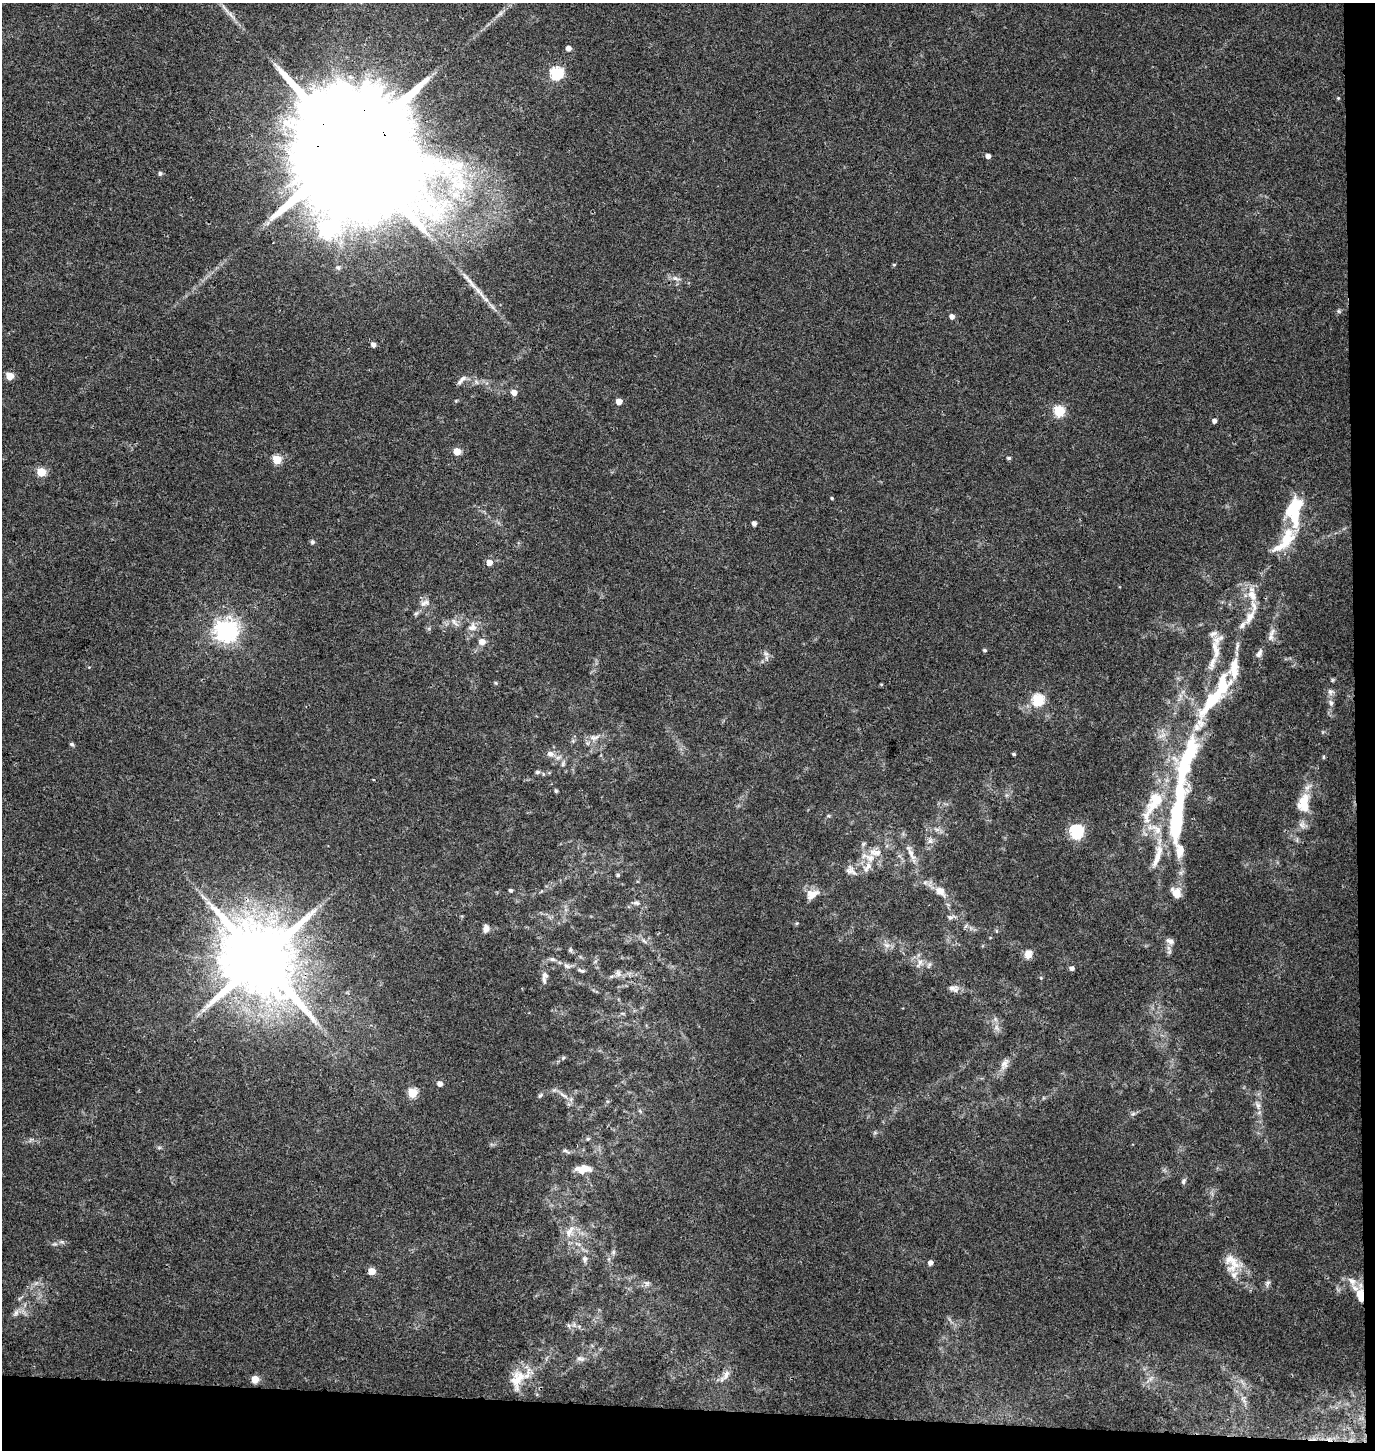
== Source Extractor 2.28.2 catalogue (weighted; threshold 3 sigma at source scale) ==
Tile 9 of 3 x 3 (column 3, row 3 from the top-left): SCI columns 3016-4388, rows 12-1459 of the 4656 x 4358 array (HDU 1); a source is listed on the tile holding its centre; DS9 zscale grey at full resolution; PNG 1377 x 1452 px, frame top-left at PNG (2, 3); no overlay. Shown black and unused: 4% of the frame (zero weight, under 3 of 4 exposures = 5% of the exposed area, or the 3 px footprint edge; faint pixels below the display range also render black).
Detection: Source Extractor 2.28.2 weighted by HDU 2 'WHT'; one run over the whole footprint, this tile lists its part. Background 0.0326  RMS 0.0041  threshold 0.0183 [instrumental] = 3 sigma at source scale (4.5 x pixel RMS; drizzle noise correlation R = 1.50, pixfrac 1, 0.0396/0.0396 arcsec/px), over >= 5 px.
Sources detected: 145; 1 inside a brighter object's white glare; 2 long thin detections or spike segments (spike, bleed or trail) — not listed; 17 inside a brighter listed object's ellipse — not listed separately; the other 125 listed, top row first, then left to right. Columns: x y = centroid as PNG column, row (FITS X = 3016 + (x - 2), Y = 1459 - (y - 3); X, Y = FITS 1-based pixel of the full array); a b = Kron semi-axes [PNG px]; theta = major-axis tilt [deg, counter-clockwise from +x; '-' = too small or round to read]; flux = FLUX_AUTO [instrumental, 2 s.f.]
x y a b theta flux
224 7 15 3 -46 2
568 48 5 5 - 2.2
556 73 6 6 - 54
1338 98 4 4 - 0.42
351 149 50 27 -6 28000
988 156 4 4 - 2
160 173 5 5 - 0.96
328 228 9 8 - 160
894 265 5 4 - 0.49
338 268 7 6 - 1.1
676 278 13 6 -17 1.9
1339 311 6 4 -89 0.61
952 316 5 5 - 2
373 344 5 4 - 2
10 376 5 5 - 8.1
461 380 16 5 46 1.8
477 382 6 4 -69 0.77
514 392 5 5 - 3.1
619 401 5 4 - 4.1
1059 411 6 5 - 30
1214 421 5 4 - 1.4
457 451 5 5 - 8.6
1009 458 5 4 - 0.73
277 459 5 5 - 17
41 472 5 5 - 17
832 498 4 3 - 0.49
1294 510 37 18 84 22
754 523 4 4 - 1.6
312 542 6 5 - 0.88
1278 547 21 9 26 5
489 562 5 5 - 3.5
1252 595 18 11 -62 5.8
425 603 14 8 21 2.3
1250 617 26 9 62 5
455 622 15 5 -50 1.6
472 627 13 10 13 3.3
226 630 8 8 - 290
1270 637 10 8 -80 2
482 642 6 6 - 3.2
1215 649 33 14 86 8.7
985 650 4 4 - 0.7
1259 653 12 7 60 1.7
766 654 8 6 -53 1.2
1332 680 6 4 89 0.51
495 683 6 4 -21 0.58
881 684 4 3 - 0.38
1223 685 30 13 89 13
1330 692 9 9 - 1.7
1038 700 6 6 - 38
1331 703 9 6 -70 1.4
1162 735 12 5 23 1.9
594 737 17 8 9 2.9
72 744 5 4 - 0.78
550 754 10 7 -13 2.1
1014 754 4 3 - 0.63
1323 757 5 3 - 0.48
563 764 9 4 82 0.85
1184 765 84 20 72 56
537 772 6 5 - 0.76
556 791 5 4 - 0.55
1303 803 24 15 78 10
1146 815 25 12 -90 6.7
828 816 6 4 17 0.52
1076 831 6 6 - 67
930 840 11 6 -84 1.9
1180 850 24 11 -76 6.3
911 853 29 6 -65 4.4
1157 856 37 9 73 7.4
870 858 15 11 -18 5.6
851 870 16 11 -39 2.9
618 875 4 4 - 0.66
511 890 4 3 - 0.84
940 891 16 11 -41 4.4
1176 893 14 11 -59 4.4
812 894 17 11 31 4.2
636 903 9 6 -10 1.2
951 917 10 6 20 1.2
797 923 5 4 - 0.49
486 928 8 7 - 2.4
644 941 8 4 -37 0.95
1170 941 12 7 -18 1.9
887 945 10 6 -26 1.9
571 950 6 4 -89 0.64
1028 954 11 9 77 3.4
260 959 21 18 -38 4500
552 959 8 6 -14 0.99
920 963 13 6 65 2
567 966 10 6 -16 1.5
1072 968 5 4 - 1.4
582 971 10 4 -19 0.91
618 973 10 7 -70 1.6
545 977 17 7 84 2.2
1041 978 5 4 - 0.44
952 988 15 8 -6 2.4
996 1028 10 6 -53 1.7
563 1058 6 4 45 0.6
1004 1064 17 9 64 3.3
440 1084 5 5 - 2.5
412 1093 5 5 - 20
540 1095 7 5 61 0.75
564 1095 17 5 -33 2.5
1258 1105 10 7 -83 1.8
1133 1114 7 4 19 0.74
588 1139 6 5 - 0.63
566 1151 11 4 -24 0.96
583 1169 19 8 3 6.1
1184 1181 8 5 67 0.87
569 1231 21 7 56 4
62 1242 7 4 -18 0.78
55 1244 8 4 0 0.89
613 1252 6 5 - 0.8
585 1259 8 7 - 1.3
1230 1259 28 18 -89 7.6
930 1263 5 4 - 1.8
372 1271 5 5 - 7
1352 1281 29 9 -42 5.1
647 1283 7 6 - 1.1
1267 1283 10 6 61 1.2
1360 1295 13 11 -87 5.5
16 1313 10 6 60 1.7
580 1359 12 5 -10 1.3
726 1375 17 7 60 2.8
255 1379 5 5 - 7.6
1150 1379 7 4 71 1
517 1380 31 16 74 9
Overlapping masked pixels (flux is a lower limit): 5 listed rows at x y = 351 149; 1184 765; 260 959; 1352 1281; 1360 1295
Isophote crosses this tile's border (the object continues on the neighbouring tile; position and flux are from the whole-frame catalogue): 1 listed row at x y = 224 7